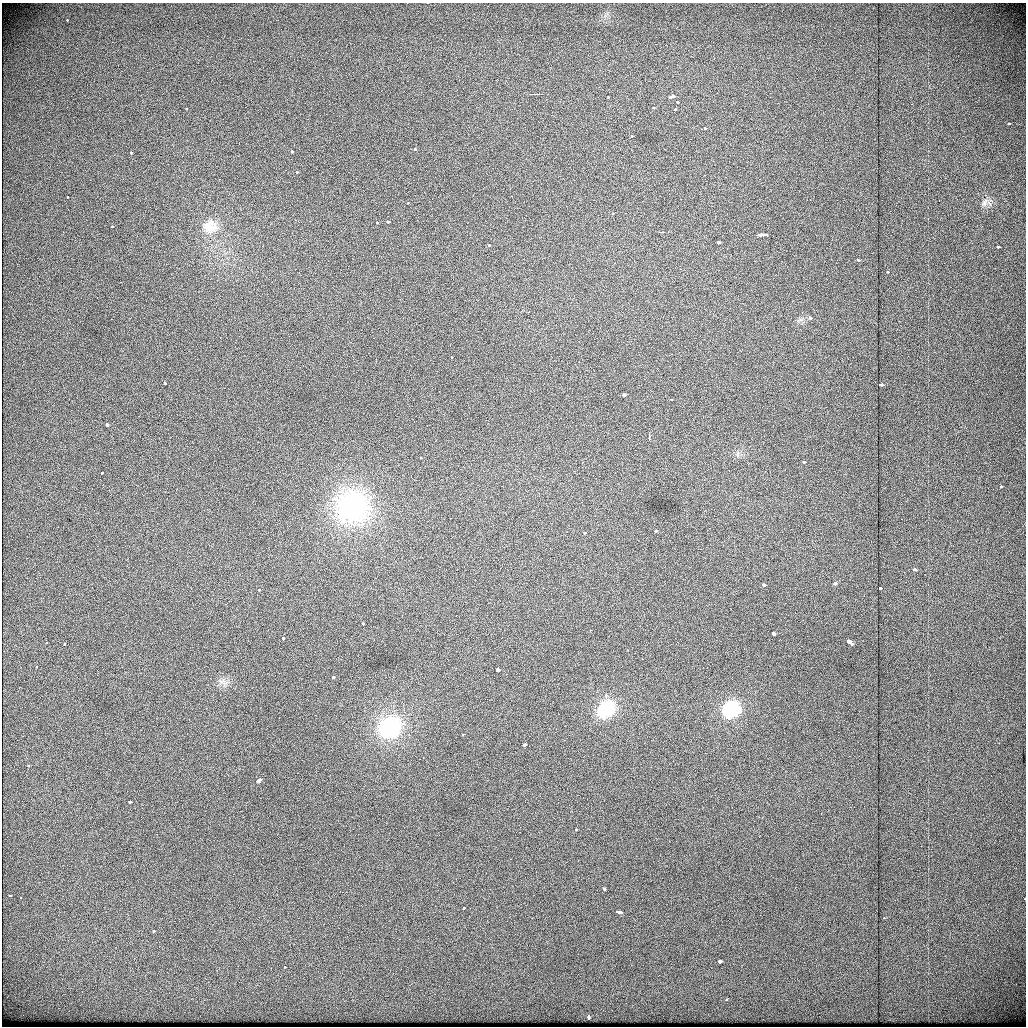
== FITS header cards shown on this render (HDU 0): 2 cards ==
NAXIS1  =                 1024          /
NAXIS2  =                 1024          /

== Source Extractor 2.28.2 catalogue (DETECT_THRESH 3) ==
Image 1024 x 1024 px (HDU 0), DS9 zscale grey, 1 PNG px = 1 image px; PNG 1028 x 1028 px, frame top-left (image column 1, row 1024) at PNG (2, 3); no overlay
Background 433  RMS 1.5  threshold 4.56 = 3 sigma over >= 5 px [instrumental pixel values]
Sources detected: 87; all 87 listed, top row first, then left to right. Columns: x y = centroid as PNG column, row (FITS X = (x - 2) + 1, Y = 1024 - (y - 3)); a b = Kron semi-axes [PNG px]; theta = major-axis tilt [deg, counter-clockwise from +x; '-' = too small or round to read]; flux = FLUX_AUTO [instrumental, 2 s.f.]
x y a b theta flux
605 15 12 6 43 560
67 20 3 3 - 340
536 94 11 2 0 160
672 96 6 3 27 3400
608 97 3 3 - 250
677 102 3 3 - 270
653 107 3 3 - 230
186 109 3 2 - 360
675 109 3 3 - 400
1009 123 3 3 - 310
704 128 3 3 - 270
632 136 3 3 - 230
414 149 3 3 - 780
292 151 3 3 - 1800
131 153 3 3 - 350
297 172 3 3 - 240
67 197 3 2 - 260
408 203 4 4 - 130
985 203 13 8 69 640
387 222 3 3 - 590
376 223 4 4 - 240
210 226 23 20 1 2700
112 227 3 3 - 330
662 232 4 2 - 360
760 235 9 3 5 1700
718 242 3 3 - 1100
489 246 3 3 - 240
998 247 3 3 - 600
858 260 3 3 - 310
887 272 3 2 - 290
810 318 3 3 - 340
451 357 3 3 - 110
165 383 3 3 - 430
880 385 4 3 - 780
624 395 3 3 - 1400
671 400 3 2 - 180
107 424 3 3 - 1000
649 439 3 2 - 83
738 454 12 4 -90 400
420 457 3 3 - 300
582 462 3 2 - 150
803 462 3 3 - 730
102 473 3 3 - 350
1001 486 3 3 - 270
352 506 35 33 -23 17000
656 531 3 3 - 380
584 533 3 3 - 210
915 570 4 3 - 840
835 583 3 3 - 1400
764 585 3 3 - 780
880 588 3 3 - 410
259 590 3 2 - 350
363 623 3 3 - 300
590 630 3 2 - 300
773 633 4 3 - 970
283 638 4 3 - 320
849 641 5 3 - 3600
46 643 3 2 - 180
64 644 3 3 - 380
37 666 3 3 - 200
497 670 3 3 - 2500
333 677 3 3 - 560
222 682 19 7 -19 860
605 695 4 4 - 340
606 709 26 21 43 5900
730 709 23 19 39 5600
739 710 5 4 - 390
389 727 23 20 26 11000
463 734 3 3 - 270
524 744 3 3 - 1200
28 765 3 3 - 270
258 781 5 3 - 4900
129 802 3 3 - 730
576 829 3 3 - 260
604 889 3 3 - 530
10 895 3 3 - 320
21 898 3 3 - 170
1025 899 3 2 - 160
463 908 3 3 - 510
619 912 6 3 -14 1000
884 918 3 3 - 150
153 931 3 3 - 360
720 961 3 3 - 1600
285 967 3 2 - 160
726 999 3 3 - 300
23 1015 2 2 - 51
588 1016 4 3 - 1100
At the frame edge (FLAGS 8, measured only in part): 1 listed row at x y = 1025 899